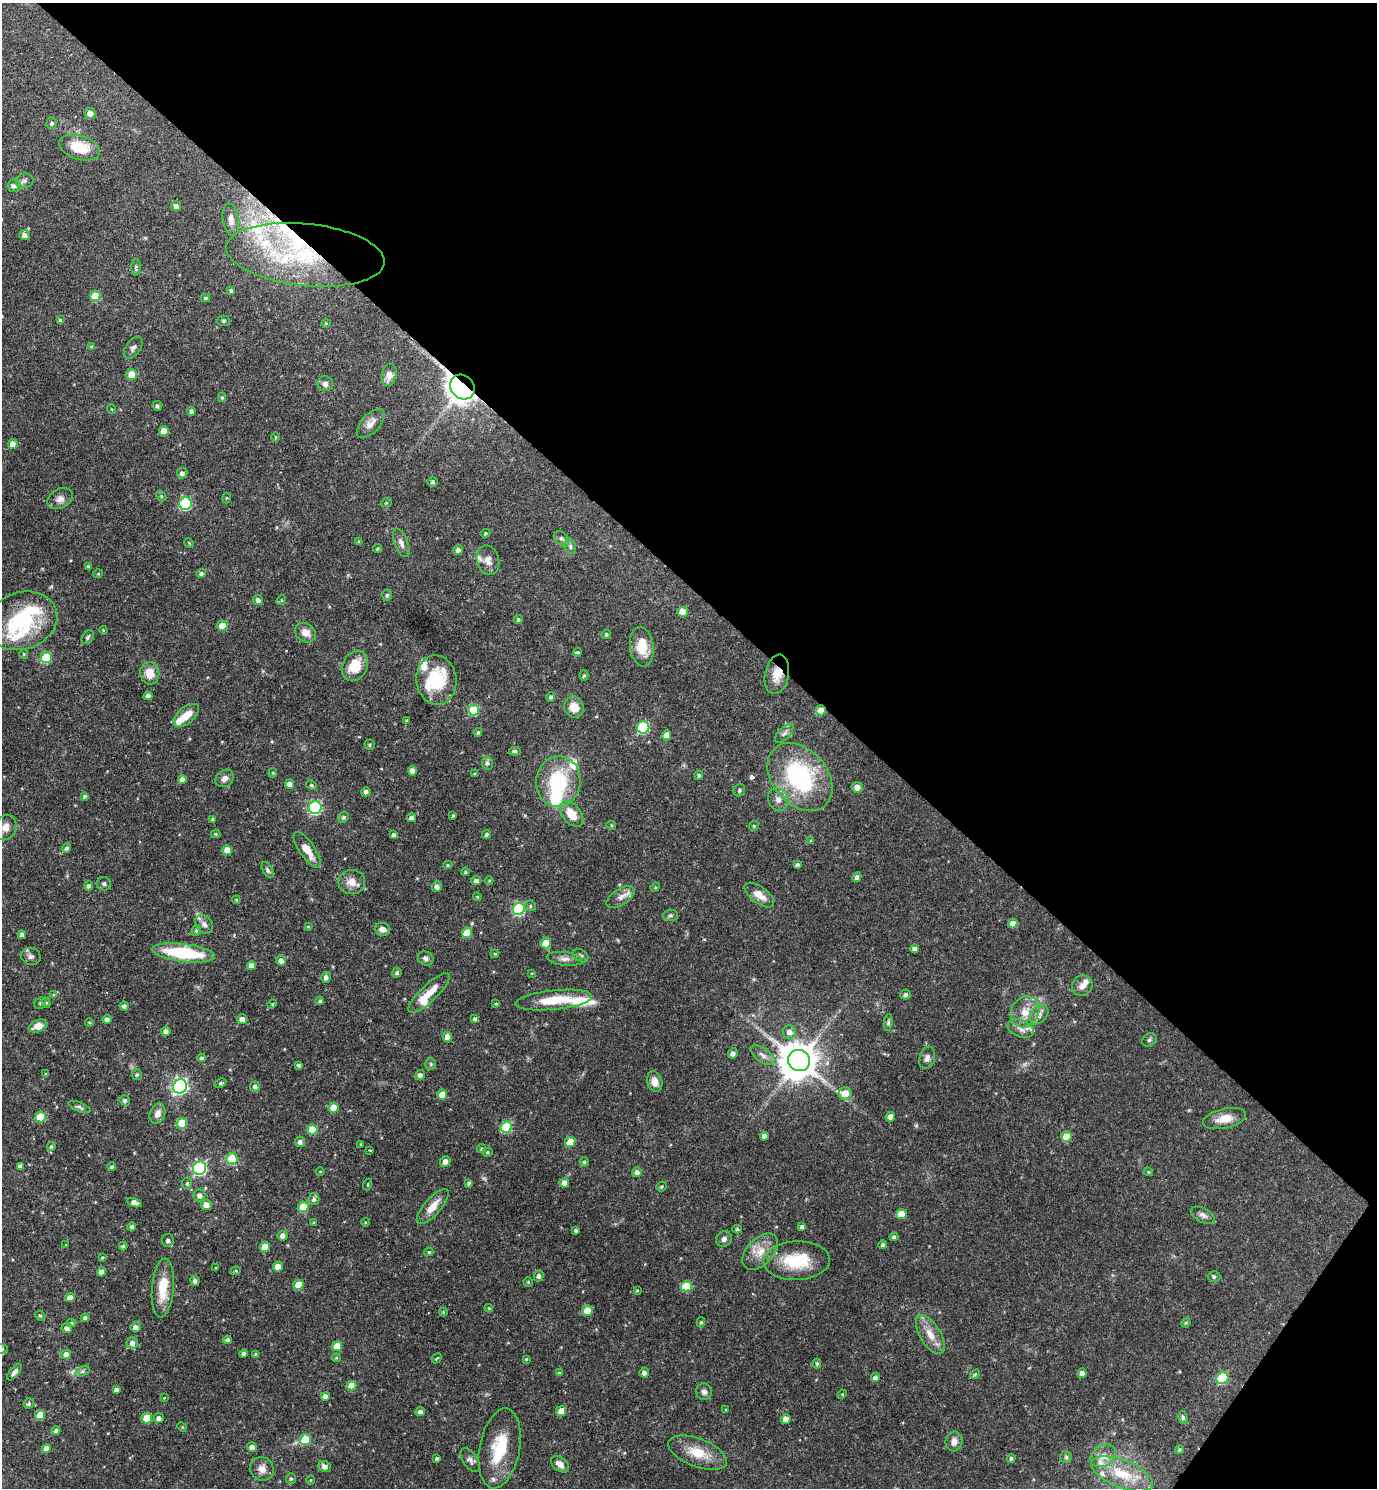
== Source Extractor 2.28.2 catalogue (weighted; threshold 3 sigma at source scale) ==
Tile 8 of 4 x 4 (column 4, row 2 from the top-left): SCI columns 4279-5653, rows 2972-4457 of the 5949 x 5944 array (HDU 1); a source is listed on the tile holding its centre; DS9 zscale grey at full resolution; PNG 1379 x 1490 px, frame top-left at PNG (2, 3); each listed source drawn as its Kron ellipse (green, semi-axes under 4 px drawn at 4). Shown black and unused: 41% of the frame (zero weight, under 3 of 4 exposures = <1% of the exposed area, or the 3 px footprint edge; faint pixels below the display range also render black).
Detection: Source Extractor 2.28.2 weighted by HDU 2 'WHT'; one run over the whole footprint, this tile lists its part. Background 0.0633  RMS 0.004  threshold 0.0182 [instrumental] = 3 sigma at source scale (4.5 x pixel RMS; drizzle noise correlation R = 1.50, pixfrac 1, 0.05/0.05 arcsec/px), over >= 5 px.
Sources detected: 358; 2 too faint to see at this stretch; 3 inside a brighter object's white glare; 1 cosmic-ray / hot-pixel residue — neither listed nor drawn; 22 inside a brighter listed object's ellipse — not listed separately; the other 330 listed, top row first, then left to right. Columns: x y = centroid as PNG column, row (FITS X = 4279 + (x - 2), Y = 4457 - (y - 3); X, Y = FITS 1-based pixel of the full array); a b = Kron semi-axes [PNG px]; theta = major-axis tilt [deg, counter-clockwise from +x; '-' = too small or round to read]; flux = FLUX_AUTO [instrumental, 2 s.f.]
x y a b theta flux
90 113 5 5 - 3.3
52 123 6 5 - 0.76
79 147 21 12 -17 11
25 181 9 7 11 1.4
14 186 6 6 - 1.4
176 206 5 5 - 1.5
231 220 16 8 -81 2.8
24 235 5 5 - 1.7
305 255 79 31 -6 57
136 267 8 4 87 0.74
231 290 4 4 - 1
95 296 5 5 - 12
205 298 4 3 - 0.65
60 320 4 4 - 0.6
223 321 6 5 - 0.67
326 323 4 4 - 0.41
92 347 4 4 - 0.52
133 348 12 7 54 1.5
132 375 5 5 - 9.2
389 375 11 7 78 3.1
325 384 8 7 - 1.7
462 387 13 11 -45 500
222 397 4 4 - 0.49
157 406 5 4 - 0.87
111 409 5 3 - 0.31
191 411 4 4 - 1
371 423 18 9 47 3.3
164 431 5 5 - 5.5
276 437 5 3 - 0.34
13 444 5 4 - 3.3
182 473 5 5 - 1.4
432 482 5 5 - 0.77
161 496 6 4 -46 0.57
226 498 5 3 - 0.37
60 499 13 9 29 2.6
386 503 6 3 18 0.39
186 504 6 6 - 44
485 533 5 4 - 0.49
561 539 9 6 -48 1.2
359 541 4 4 - 0.39
189 543 5 3 - 0.35
401 543 15 6 -69 2.1
570 546 7 5 -77 1
377 548 4 4 - 0.49
458 550 5 4 - 1.4
488 560 15 11 -74 3.4
88 566 3 3 - 0.45
201 573 5 4 - 0.91
98 574 5 3 - 0.34
387 595 5 5 - 0.73
258 600 5 5 - 1.6
281 600 5 4 - 0.5
683 612 5 5 - 5.9
518 619 4 4 - 0.65
22 621 36 28 19 34
222 626 5 5 - 5.9
103 630 4 3 - 0.41
305 633 11 9 -33 3.4
606 634 5 4 - 0.64
88 637 7 5 55 0.8
642 647 20 12 -82 7.9
578 652 4 4 - 0.68
24 654 5 4 - 0.48
46 658 5 5 - 19
355 666 16 12 63 9.2
150 673 11 9 -84 5.2
777 674 20 12 80 5.7
584 675 5 4 - 0.6
436 680 25 20 -83 18
148 696 4 4 - 2.1
551 697 5 4 - 0.89
574 707 11 9 -64 4.9
474 710 5 5 - 14
821 710 5 5 - 5.7
186 715 15 8 41 5.3
407 720 4 3 - 0.58
643 727 6 6 - 36
478 732 4 3 - 0.55
784 733 12 5 46 1.6
666 735 5 4 - 3.6
370 745 5 5 - 0.59
515 751 6 4 -5 0.87
487 763 7 5 -81 1
413 771 5 4 - 3
273 773 5 4 - 0.45
475 774 4 3 - 0.64
699 775 4 4 - 0.73
800 777 38 27 -49 49
225 778 10 8 38 1.9
182 780 4 4 - 2.1
558 782 25 22 85 25
290 784 4 4 - 2.9
311 785 5 4 - 0.67
857 787 5 5 - 3.7
739 790 6 5 - 0.67
366 792 5 4 - 1.6
85 796 4 4 - 0.71
778 799 11 10 - 2.7
315 808 6 6 - 62
571 814 15 9 -51 6.9
453 816 4 3 - 0.46
343 817 5 5 - 0.93
411 818 4 4 - 1.3
213 819 4 4 - 0.6
611 825 5 4 - 0.42
754 826 5 4 - 0.54
5 827 13 11 66 3.6
216 834 5 4 - 0.45
487 834 4 4 - 0.78
394 835 4 4 - 1.3
811 841 4 3 - 0.45
66 848 4 4 - 1.1
227 850 5 5 - 5.8
307 850 21 7 -56 6.2
448 865 4 4 - 0.46
797 865 4 3 - 0.8
268 870 9 4 -61 0.91
465 872 4 4 - 0.59
857 877 5 4 - 1.6
476 880 5 4 - 1.2
489 880 4 4 - 0.41
352 882 13 12 - 4.2
104 884 7 6 - 0.99
88 886 4 4 - 1.1
437 887 5 5 - 1.8
655 887 5 4 - 0.47
759 895 17 8 -36 4.1
477 897 4 4 - 0.43
621 897 16 8 34 2.5
236 900 4 4 - 0.43
530 906 5 5 - 0.63
519 909 6 6 - 41
670 915 7 5 3 0.84
204 924 10 8 -49 2
1013 924 5 4 - 3.7
308 926 4 4 - 0.4
382 929 8 6 -17 2.2
196 931 5 4 - 0.66
467 933 5 5 - 8.6
22 935 4 4 - 1.9
546 943 5 5 - 5.5
914 949 4 4 - 1.7
183 953 32 9 -7 28
495 954 4 3 - 0.38
31 956 10 8 -18 1.7
580 956 8 6 -36 0.91
426 958 8 6 -34 1.1
565 959 18 6 -7 2.3
281 961 5 5 - 2.1
251 966 4 4 - 2.9
397 973 5 4 - 0.88
532 973 3 3 - 0.28
326 977 5 4 - 1.6
1082 986 10 10 - 2.4
429 993 27 8 44 6.5
53 995 4 4 - 0.38
906 995 5 5 - 1.1
554 1000 38 9 6 13
320 1001 4 4 - 0.64
40 1003 6 5 - 0.67
46 1003 5 4 - 0.54
272 1004 5 4 - 0.41
496 1004 4 4 - 0.44
124 1006 4 4 - 1.3
1025 1012 16 13 57 6.6
1039 1015 11 7 49 2.1
107 1019 4 4 - 1.9
242 1019 5 5 - 2.5
475 1019 4 4 - 1.2
89 1022 4 3 - 0.42
888 1023 8 4 81 0.8
38 1026 10 6 18 3.7
1021 1028 14 8 -22 2.8
166 1031 5 4 - 1.6
789 1032 7 6 - 2.6
447 1037 5 4 - 2.7
1149 1040 8 6 31 0.9
733 1053 5 4 - 1.5
763 1055 14 6 -36 2.2
201 1058 4 4 - 0.84
927 1058 11 7 70 1.8
799 1060 11 10 - 1200
431 1064 6 5 - 0.7
299 1065 4 4 - 0.88
46 1074 3 3 - 0.56
137 1075 5 5 - 0.66
420 1075 5 4 - 1.6
655 1081 10 7 -73 3.1
220 1083 6 4 27 0.67
180 1086 7 6 - 110
255 1086 5 5 - 1.3
845 1093 6 6 - 7.1
442 1094 5 5 - 5.1
125 1100 5 5 - 0.84
79 1107 12 4 -21 1.1
333 1107 5 5 - 5.6
158 1114 10 7 69 2.8
40 1117 5 5 - 14
890 1117 5 4 - 3.8
1225 1119 22 10 12 5.7
182 1123 5 5 - 14
506 1127 6 5 - 24
312 1130 5 5 - 10
764 1136 4 4 - 1.7
1066 1137 5 5 - 8.8
300 1142 5 5 - 1.4
570 1142 5 5 - 7.6
361 1144 3 3 - 0.36
51 1146 4 4 - 0.66
482 1149 4 4 - 0.59
370 1150 3 2 - 0.3
488 1152 5 4 - 0.58
232 1159 6 5 - 18
445 1161 5 5 - 2.4
584 1162 4 4 - 0.71
20 1166 4 4 - 1.3
112 1167 4 4 - 0.72
200 1168 7 6 - 77
320 1171 4 3 - 0.31
637 1172 5 5 - 1.9
1148 1172 5 4 - 0.44
187 1183 6 5 - 0.7
469 1183 4 3 - 0.76
564 1183 5 4 - 2.9
367 1184 6 3 71 0.35
662 1187 5 4 - 0.58
199 1195 6 6 - 2
314 1199 6 5 - 1.1
135 1203 7 4 -17 2.7
206 1205 5 5 - 3.6
433 1206 22 8 48 5
303 1207 5 5 - 14
901 1214 5 5 - 8.3
1203 1215 13 7 -28 1.8
365 1222 4 3 - 0.34
314 1223 4 3 - 0.54
132 1227 4 4 - 1.1
802 1227 4 4 - 1.4
737 1229 4 4 - 0.57
576 1230 3 3 - 0.87
283 1236 5 5 - 2.2
894 1237 4 4 - 0.91
724 1239 8 7 - 1.4
168 1240 6 6 - 1.6
66 1245 4 2 - 0.27
883 1245 4 4 - 0.96
123 1246 4 3 - 0.61
265 1247 5 5 - 8.3
429 1252 4 4 - 0.53
760 1252 22 13 46 6.6
102 1257 4 3 - 0.41
797 1261 33 19 2 18
278 1267 5 4 - 4.9
216 1268 3 3 - 0.32
236 1271 5 4 - 0.54
101 1272 4 4 - 2.5
539 1276 5 4 - 1.3
1214 1277 6 5 - 0.78
195 1281 4 4 - 1.4
528 1282 4 4 - 0.5
298 1285 5 5 - 8.1
686 1286 5 5 - 14
163 1288 29 11 85 10
637 1290 3 2 - 0.33
70 1298 5 4 - 2.6
489 1308 4 3 - 0.51
587 1311 5 5 - 6.9
443 1312 4 4 - 0.43
40 1316 5 4 - 0.65
85 1318 4 4 - 1.1
701 1322 5 4 - 0.56
71 1323 5 4 - 0.64
1186 1323 5 4 - 0.48
136 1327 5 5 - 2
67 1328 5 5 - 1.7
930 1334 22 10 -58 5.8
227 1340 4 4 - 0.92
132 1343 6 5 - 2
337 1346 5 5 - 7.3
2 1349 6 5 - 0.68
66 1354 5 4 - 3
243 1354 4 4 - 1.1
255 1354 4 3 - 0.38
336 1358 4 4 - 0.44
437 1358 5 3 - 0.4
526 1359 3 2 - 0.38
817 1363 5 4 - 0.73
83 1371 7 4 32 0.82
14 1372 10 4 51 1.2
644 1372 5 4 - 1.8
559 1373 4 3 - 0.75
1082 1373 5 4 - 2.2
975 1374 5 4 - 0.51
875 1378 4 4 - 1.5
1222 1378 6 5 - 27
351 1386 5 4 - 5.8
116 1390 4 4 - 1.4
704 1392 8 8 - 1.3
842 1394 5 4 - 0.4
325 1396 4 4 - 2.2
164 1398 3 3 - 0.28
29 1404 5 5 - 0.83
726 1410 3 3 - 0.36
561 1411 5 5 - 4.4
420 1412 5 4 - 1.9
40 1415 5 5 - 8.4
147 1418 5 5 - 9.8
159 1418 5 5 - 1.9
1183 1418 6 5 - 0.78
786 1419 5 4 - 2.7
182 1427 5 4 - 0.4
56 1431 4 4 - 1.2
305 1440 5 5 - 12
954 1441 10 8 74 2.5
252 1447 5 4 - 1.9
500 1448 40 20 79 18
46 1449 5 4 - 2.8
1179 1450 5 4 - 0.62
697 1453 31 14 -21 9.6
1103 1456 14 10 33 3.7
1066 1457 6 6 - 0.75
437 1458 3 3 - 0.72
1011 1458 4 4 - 0.8
470 1460 14 7 -54 1.7
560 1464 10 6 -38 2.8
325 1467 6 5 - 1.8
262 1469 12 11 - 3.3
1122 1474 33 13 -22 13
291 1479 5 5 - 0.64
310 1480 4 3 - 0.3
Overlapping masked pixels (flux is a lower limit): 4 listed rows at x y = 305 255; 462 387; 777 674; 821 710
Isophote crosses this tile's border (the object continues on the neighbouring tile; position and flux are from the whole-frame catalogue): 2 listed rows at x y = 5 827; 2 1349